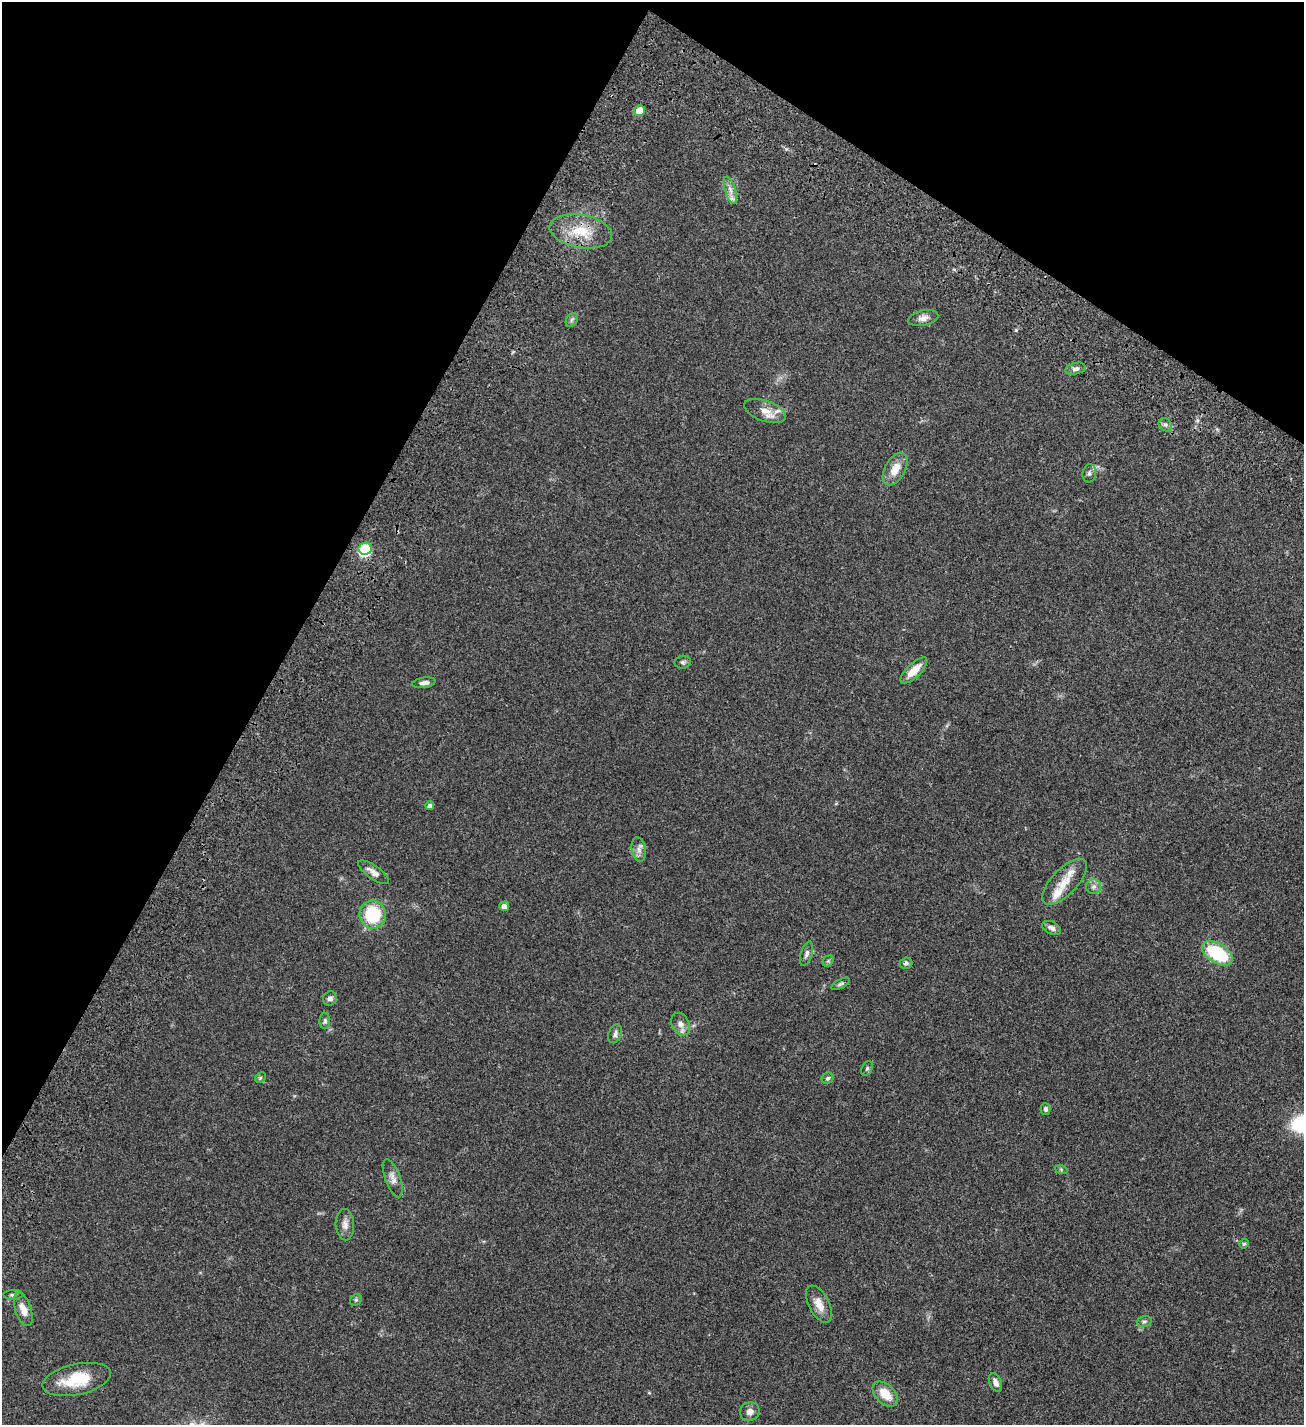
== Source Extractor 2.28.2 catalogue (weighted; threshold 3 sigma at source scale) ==
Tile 2 of 4 x 4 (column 2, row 1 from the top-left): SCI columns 1686-2987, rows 4476-5898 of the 6104 x 6102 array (HDU 1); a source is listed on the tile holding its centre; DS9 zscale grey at full resolution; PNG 1306 x 1427 px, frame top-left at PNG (2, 2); each listed source drawn as its Kron ellipse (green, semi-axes under 4 px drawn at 4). Shown black and unused: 28% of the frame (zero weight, under 3 of 4 exposures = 13% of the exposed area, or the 3 px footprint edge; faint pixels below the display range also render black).
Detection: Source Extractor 2.28.2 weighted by HDU 2 'WHT'; one run over the whole footprint, this tile lists its part. Background 0.0821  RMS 0.0062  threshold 0.0277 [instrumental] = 3 sigma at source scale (4.5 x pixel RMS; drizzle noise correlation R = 1.50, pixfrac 1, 0.05/0.05 arcsec/px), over >= 5 px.
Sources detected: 51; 1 inside a brighter object's white glare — neither listed nor drawn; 2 inside a brighter listed object's ellipse — not listed separately; the other 48 listed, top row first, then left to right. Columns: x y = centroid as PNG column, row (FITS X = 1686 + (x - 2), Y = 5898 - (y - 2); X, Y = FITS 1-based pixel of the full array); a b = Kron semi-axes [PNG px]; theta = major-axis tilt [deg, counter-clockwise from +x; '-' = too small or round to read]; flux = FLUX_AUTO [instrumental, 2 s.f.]
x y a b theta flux
639 110 5 5 - 8.8
730 190 14 5 -73 3
581 231 31 16 -10 18
923 318 15 7 13 3.4
572 320 7 5 59 1.2
1076 369 10 5 15 2
765 411 22 10 -19 6.8
1165 425 7 6 - 1.5
895 469 18 10 60 8
1089 473 9 6 80 1.7
365 549 6 6 - 35
683 662 8 6 11 1.4
914 670 17 7 44 8.1
424 683 11 5 9 2.3
430 806 4 4 - 2
639 849 12 7 -80 2.8
373 872 18 6 -35 3.7
1065 882 29 13 46 11
1094 887 7 7 - 2.2
504 906 5 4 - 3.7
373 914 14 13 - 29
1052 928 10 6 -27 2.5
1217 953 17 9 -31 33
807 954 12 5 72 2.1
828 961 6 4 45 0.79
906 963 6 5 - 1.4
841 984 10 4 29 1.2
330 998 7 7 - 2.2
325 1021 8 5 -90 1.3
681 1024 12 8 -61 3.7
615 1034 10 6 67 2
867 1068 8 5 63 1.1
260 1078 6 4 45 0.9
828 1078 6 5 - 1.1
1045 1109 5 5 - 1.3
1061 1169 6 4 -19 0.71
393 1178 20 7 -70 3.9
345 1225 16 9 -87 3.8
1244 1244 5 4 - 0.77
13 1295 9 5 2 1.4
356 1300 6 5 - 0.91
819 1304 20 10 -63 6.1
23 1309 17 8 -71 5.6
1144 1322 7 5 15 1.2
77 1379 35 15 12 20
996 1383 9 6 -67 3
885 1394 15 9 -44 9.6
750 1412 10 9 - 3.2